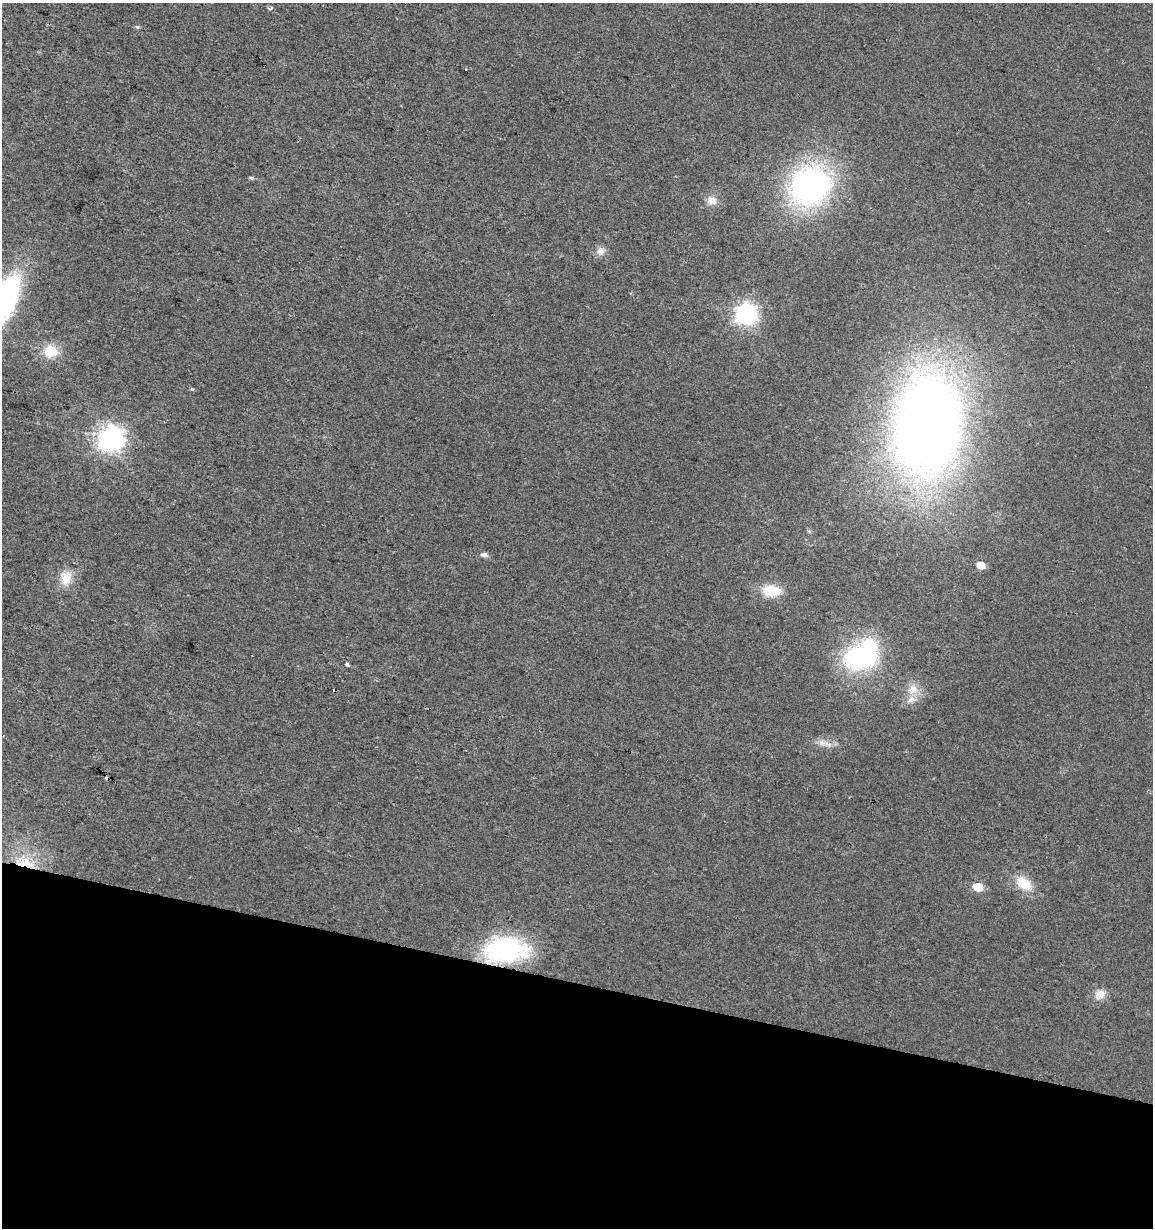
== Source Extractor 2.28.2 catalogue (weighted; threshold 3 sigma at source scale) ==
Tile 15 of 4 x 4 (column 3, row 4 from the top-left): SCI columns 2587-3737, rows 1-1226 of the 5113 x 4909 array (HDU 1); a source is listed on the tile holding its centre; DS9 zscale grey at full resolution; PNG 1155 x 1230 px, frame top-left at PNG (2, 3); no overlay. Shown black and unused: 20% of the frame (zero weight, under 2 of 3 exposures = <1% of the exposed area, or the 3 px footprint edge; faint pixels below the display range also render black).
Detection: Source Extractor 2.28.2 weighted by HDU 2 'WHT'; one run over the whole footprint, this tile lists its part. Background 0.0138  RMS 0.0058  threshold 0.0263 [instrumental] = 3 sigma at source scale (4.5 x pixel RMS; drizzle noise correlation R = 1.50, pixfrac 1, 0.0396/0.0396 arcsec/px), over >= 5 px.
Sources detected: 29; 1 inside a brighter object's white glare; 3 cosmic-ray / hot-pixel residue — not listed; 1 inside a brighter listed object's ellipse — not listed separately; the other 24 listed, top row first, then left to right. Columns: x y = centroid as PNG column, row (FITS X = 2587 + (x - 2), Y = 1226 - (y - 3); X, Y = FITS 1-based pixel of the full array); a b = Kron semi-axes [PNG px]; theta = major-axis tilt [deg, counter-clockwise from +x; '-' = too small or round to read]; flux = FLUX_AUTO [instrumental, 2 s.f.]
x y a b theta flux
271 8 7 3 38 0.72
137 27 5 5 - 0.82
252 178 6 4 -17 1
810 186 38 33 25 160
712 201 14 13 - 5.2
600 251 11 11 - 3.8
3 302 55 21 64 130
746 314 8 8 - 350
51 351 18 15 -3 12
928 426 72 48 82 810
111 439 9 8 - 520
484 555 7 5 -12 2.5
981 565 5 5 - 10
66 578 21 14 70 9.5
771 591 18 11 -4 16
861 657 40 28 7 71
347 665 4 3 - 5.9
913 689 15 14 - 7.8
824 743 23 7 -16 4.8
25 863 31 13 -13 17
1024 883 20 14 -38 13
978 887 6 5 - 19
505 950 45 26 4 80
1100 994 15 11 24 5.6
Overlapping masked pixels (flux is a lower limit): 2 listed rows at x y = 25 863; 505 950
Isophote crosses this tile's border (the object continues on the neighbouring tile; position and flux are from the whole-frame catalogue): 1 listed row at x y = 3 302